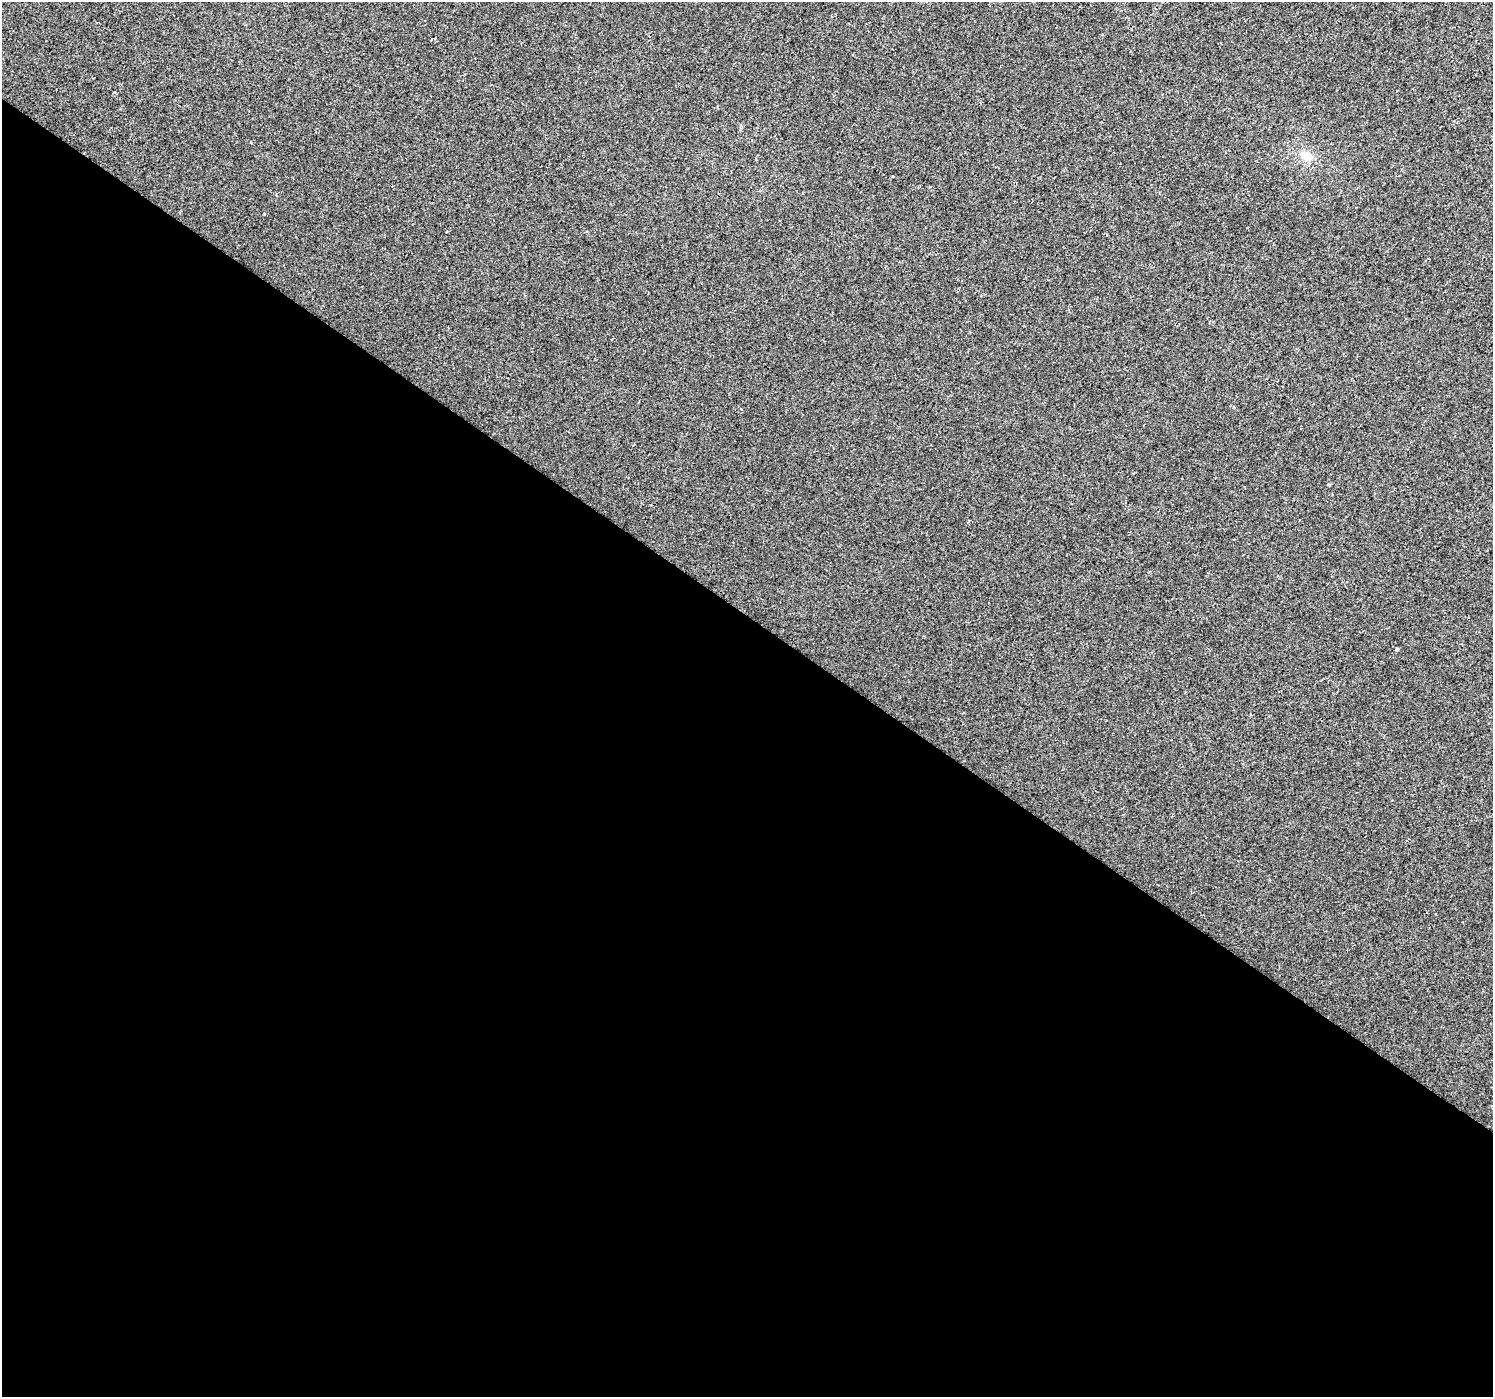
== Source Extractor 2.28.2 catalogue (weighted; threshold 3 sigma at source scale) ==
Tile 14 of 4 x 4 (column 2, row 4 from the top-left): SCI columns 1497-2987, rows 250-1644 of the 5973 x 6013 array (HDU 1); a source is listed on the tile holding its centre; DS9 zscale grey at full resolution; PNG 1495 x 1399 px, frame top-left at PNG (2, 2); no overlay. Shown black and unused: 56% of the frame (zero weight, under 2 of 3 exposures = <1% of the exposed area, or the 3 px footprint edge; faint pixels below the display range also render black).
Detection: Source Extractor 2.28.2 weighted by HDU 2 'WHT'; one run over the whole footprint, this tile lists its part. Background 0.011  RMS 0.01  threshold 0.0457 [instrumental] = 3 sigma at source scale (4.5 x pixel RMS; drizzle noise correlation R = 1.50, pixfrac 1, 0.0396/0.0396 arcsec/px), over >= 5 px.
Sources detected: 3; all 3 listed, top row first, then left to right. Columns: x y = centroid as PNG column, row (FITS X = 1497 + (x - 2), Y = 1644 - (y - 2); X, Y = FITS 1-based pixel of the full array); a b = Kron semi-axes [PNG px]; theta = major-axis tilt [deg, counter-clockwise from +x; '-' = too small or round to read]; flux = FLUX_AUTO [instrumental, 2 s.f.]
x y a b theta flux
1306 156 17 13 -39 12
264 214 4 3 - 0.69
1397 649 4 4 - 1